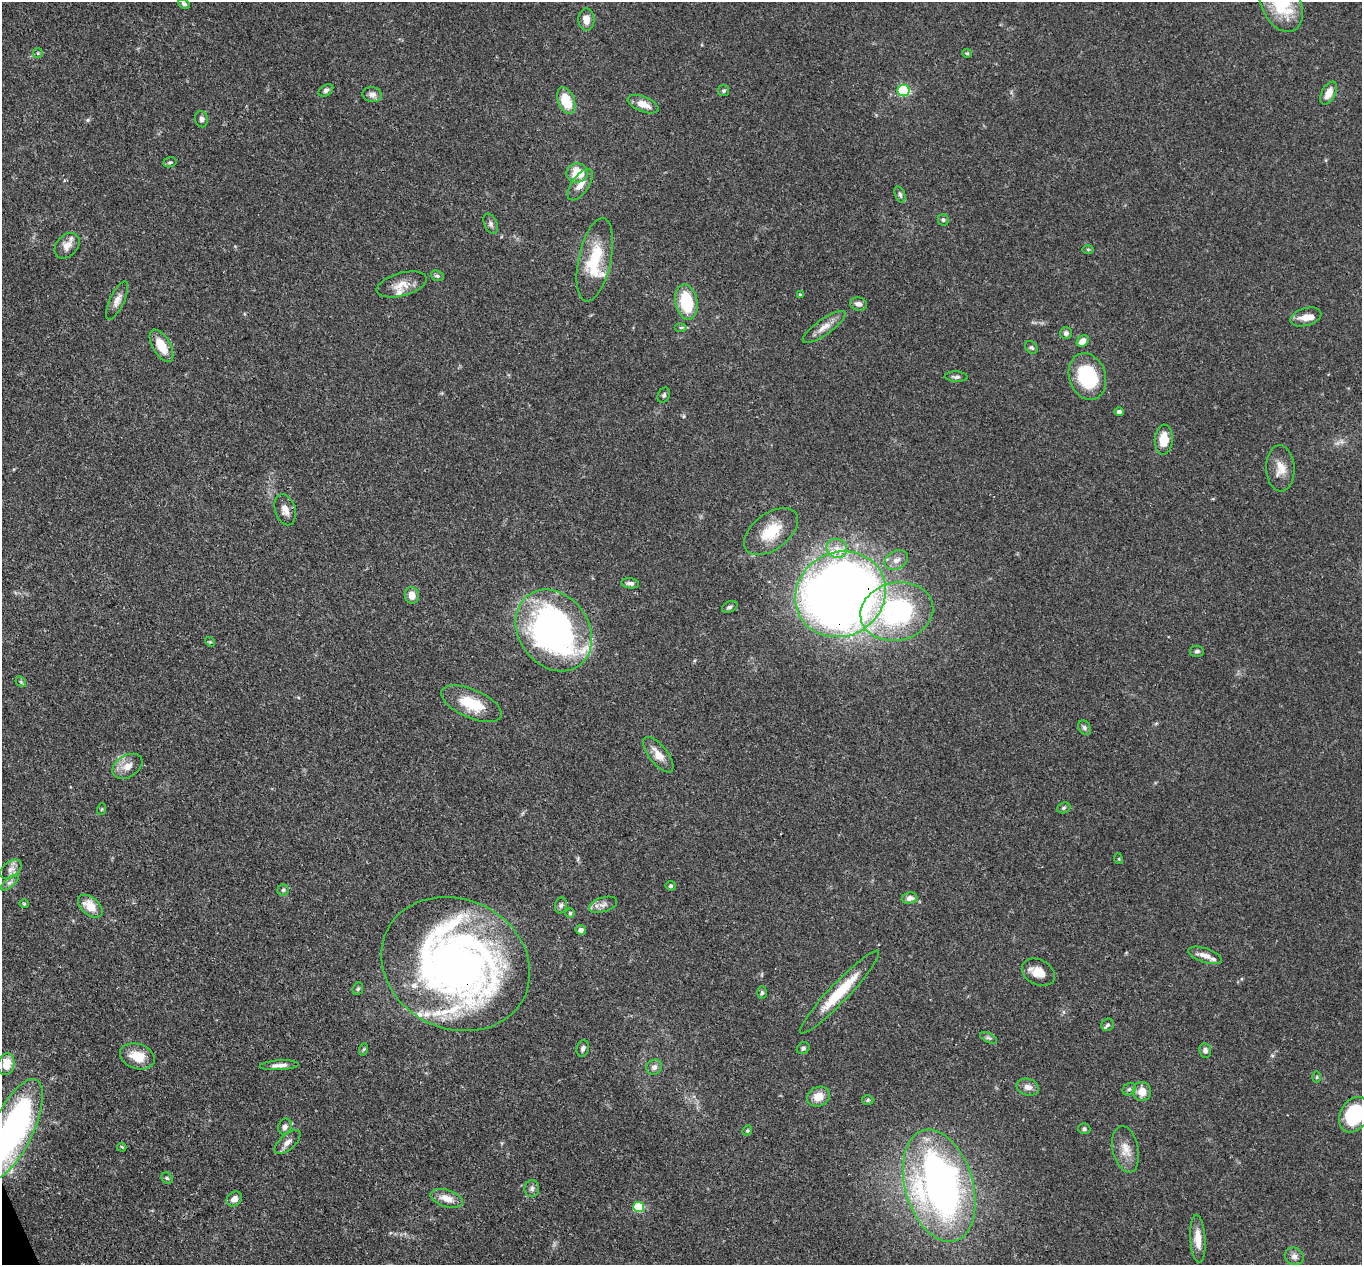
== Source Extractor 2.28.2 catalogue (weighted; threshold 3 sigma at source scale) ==
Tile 7 of 4 x 4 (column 3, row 2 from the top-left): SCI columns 2816-4175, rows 2863-4125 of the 5639 x 5584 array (HDU 1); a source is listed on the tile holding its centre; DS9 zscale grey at full resolution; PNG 1364 x 1267 px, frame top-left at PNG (2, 2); each listed source drawn as its Kron ellipse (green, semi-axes under 4 px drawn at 4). Shown black and unused: <1% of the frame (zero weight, under 3 of 4 exposures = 8% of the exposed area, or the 3 px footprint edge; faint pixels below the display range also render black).
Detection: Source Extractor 2.28.2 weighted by HDU 2 'WHT'; one run over the whole footprint, this tile lists its part. Background 0.0914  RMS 0.0038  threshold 0.0172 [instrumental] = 3 sigma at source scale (4.5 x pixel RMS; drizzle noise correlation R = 1.50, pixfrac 1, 0.05/0.05 arcsec/px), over >= 5 px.
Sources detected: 119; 1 inside a brighter object's white glare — neither listed nor drawn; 8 inside a brighter listed object's ellipse — not listed separately; the other 110 listed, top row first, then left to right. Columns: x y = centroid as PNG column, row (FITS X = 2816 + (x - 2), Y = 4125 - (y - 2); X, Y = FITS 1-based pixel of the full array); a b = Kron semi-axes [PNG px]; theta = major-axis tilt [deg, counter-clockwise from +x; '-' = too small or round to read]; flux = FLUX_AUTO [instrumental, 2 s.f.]
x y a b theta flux
184 4 6 4 -28 0.78
1281 4 30 19 -65 21
586 20 11 8 -86 3.7
38 53 5 5 - 0.54
967 53 5 4 - 0.44
326 90 8 5 32 0.96
724 91 5 5 - 0.77
904 91 6 5 - 43
1329 93 12 6 62 4
372 95 10 7 -6 2
566 101 14 8 -68 11
643 104 16 7 -21 4.2
201 119 8 6 -78 1.1
170 162 7 5 17 0.66
577 173 11 9 7 9.3
580 185 18 8 55 3.7
900 194 9 5 -70 0.96
943 220 5 5 - 0.71
491 224 10 6 -65 1.2
67 246 14 10 47 3.4
1088 249 6 4 -1 0.41
595 260 42 16 78 18
437 276 7 5 -20 0.69
402 284 26 11 16 5.2
800 295 4 3 - 0.5
117 300 21 7 65 2.8
686 302 18 11 -79 17
858 304 8 6 -11 1.8
1306 317 16 9 16 3.9
681 327 6 4 0 0.61
824 327 25 8 35 4
1066 333 6 6 - 1.1
1083 341 7 5 41 3.2
161 346 18 9 -60 7.3
1031 347 7 5 -44 0.76
1087 376 24 18 -71 25
956 377 11 5 -3 1.1
664 395 8 5 64 0.93
1119 412 4 4 - 1.1
1164 440 15 9 86 6.9
1280 468 23 14 -87 5.3
285 510 16 10 -74 3.2
771 532 31 18 37 12
837 548 10 9 - 3.5
896 560 12 9 28 2.8
630 583 9 5 -7 1.4
840 594 46 42 28 590
412 595 8 7 - 3
730 607 8 5 27 0.94
897 611 37 29 13 64
554 630 43 35 -54 140
210 642 5 4 - 0.44
1197 651 7 5 -2 0.94
21 682 6 4 -46 0.52
472 704 32 14 -23 13
1085 728 8 6 -59 1
658 755 21 9 -52 4.6
127 766 16 11 31 4.1
1064 808 7 5 22 0.66
102 809 6 4 71 0.43
1119 859 5 3 - 0.34
11 869 12 7 38 2.1
9 883 11 4 39 1.3
671 886 5 5 - 0.71
283 890 5 5 - 0.67
910 898 8 5 8 2
24 904 5 4 - 0.44
561 905 8 6 74 0.93
603 905 14 7 18 2.3
90 906 14 9 -41 6.1
570 913 5 5 - 0.59
581 930 5 5 - 1.7
1205 955 17 7 -18 3.2
456 964 76 65 -26 240
1038 972 17 12 -26 5.4
358 989 6 5 - 0.63
840 992 56 9 46 15
762 993 6 5 - 0.84
1108 1025 6 6 - 0.96
989 1038 9 4 -26 0.83
583 1048 8 6 75 1.2
803 1048 7 5 37 0.92
364 1049 6 4 71 0.57
1205 1050 7 6 - 1.2
137 1056 18 12 -18 7.5
6 1064 11 8 79 5.4
279 1065 20 5 3 2.3
654 1067 8 7 - 1.7
1317 1077 6 4 89 0.49
1028 1087 11 8 -16 2.5
1129 1089 7 5 42 0.93
1142 1092 9 9 - 4.8
818 1097 12 9 24 5
868 1100 6 5 - 0.51
1354 1115 19 14 59 24
285 1127 8 6 68 1.8
13 1129 55 20 64 100
1084 1129 6 5 - 0.85
747 1130 5 4 - 0.53
288 1142 16 7 42 2.4
122 1147 4 3 - 0.49
1126 1149 23 13 -78 5.3
167 1178 6 5 - 0.62
939 1186 58 34 -74 180
532 1189 8 7 - 1.3
446 1198 17 8 -17 4.5
234 1199 8 6 41 2.2
639 1207 5 5 - 20
1198 1239 24 7 -86 5.2
1294 1256 9 8 - 1.8
Overlapping masked pixels (flux is a lower limit): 3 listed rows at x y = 840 594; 456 964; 13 1129
Isophote crosses this tile's border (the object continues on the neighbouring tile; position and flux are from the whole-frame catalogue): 3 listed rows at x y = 1281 4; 1354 1115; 13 1129